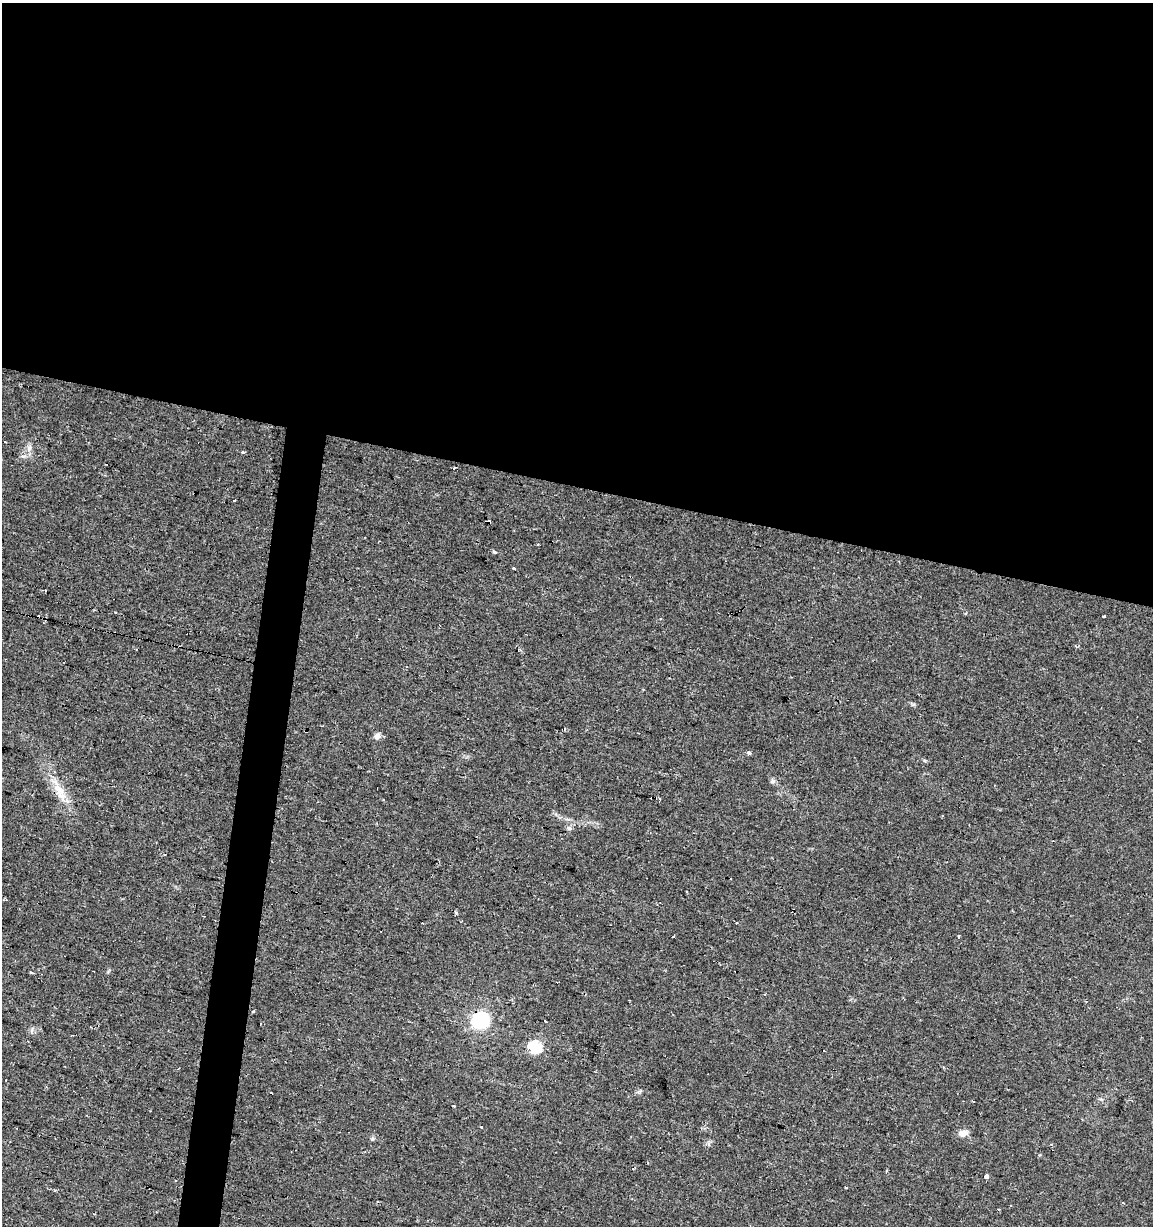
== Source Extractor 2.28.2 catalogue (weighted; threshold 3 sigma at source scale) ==
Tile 3 of 4 x 4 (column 3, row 1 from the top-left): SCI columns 2523-3673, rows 3678-4901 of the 5104 x 4901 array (HDU 1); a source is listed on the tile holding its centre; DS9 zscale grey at full resolution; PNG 1155 x 1228 px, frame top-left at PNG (2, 3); no overlay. Shown black and unused: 42% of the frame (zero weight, under 2 of 3 exposures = <1% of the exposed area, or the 3 px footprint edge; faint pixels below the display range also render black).
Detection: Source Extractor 2.28.2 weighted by HDU 2 'WHT'; one run over the whole footprint, this tile lists its part. Background 0.0295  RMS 0.0034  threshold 0.0154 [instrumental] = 3 sigma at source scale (4.5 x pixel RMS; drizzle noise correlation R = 1.50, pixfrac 1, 0.0396/0.0396 arcsec/px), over >= 5 px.
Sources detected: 38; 12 cosmic-ray / hot-pixel residue — not listed; the other 26 listed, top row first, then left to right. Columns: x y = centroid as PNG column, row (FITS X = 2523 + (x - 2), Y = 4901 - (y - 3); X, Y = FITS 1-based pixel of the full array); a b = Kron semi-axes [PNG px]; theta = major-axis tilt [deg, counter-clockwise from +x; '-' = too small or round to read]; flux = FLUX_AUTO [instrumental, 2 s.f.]
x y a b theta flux
29 448 8 7 - 1.4
243 452 4 3 - 0.82
234 501 3 3 - 0.59
495 552 5 3 - 0.59
514 568 3 3 - 3
45 591 3 3 - 1.3
115 612 3 2 - 0.37
1104 617 3 3 - 0.88
520 650 4 3 - 0.51
564 729 4 3 - 0.35
377 736 9 7 26 1.6
749 753 4 3 - 1.9
60 795 15 12 88 4.6
569 828 8 5 -10 0.85
687 891 3 3 - 0.48
674 937 3 3 - 1.4
253 1011 3 3 - 0.37
480 1020 17 15 14 18
545 1021 3 2 - 0.49
535 1047 7 6 - 32
454 1106 3 2 - 0.44
482 1126 3 3 - 1.1
963 1133 10 8 4 2.5
372 1139 5 4 - 0.5
986 1177 4 3 - 53
846 1188 3 2 - 0.51
Unlisted compact peaks at least as high as the median listed source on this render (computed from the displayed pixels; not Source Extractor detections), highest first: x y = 32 1029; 913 704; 108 971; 773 781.